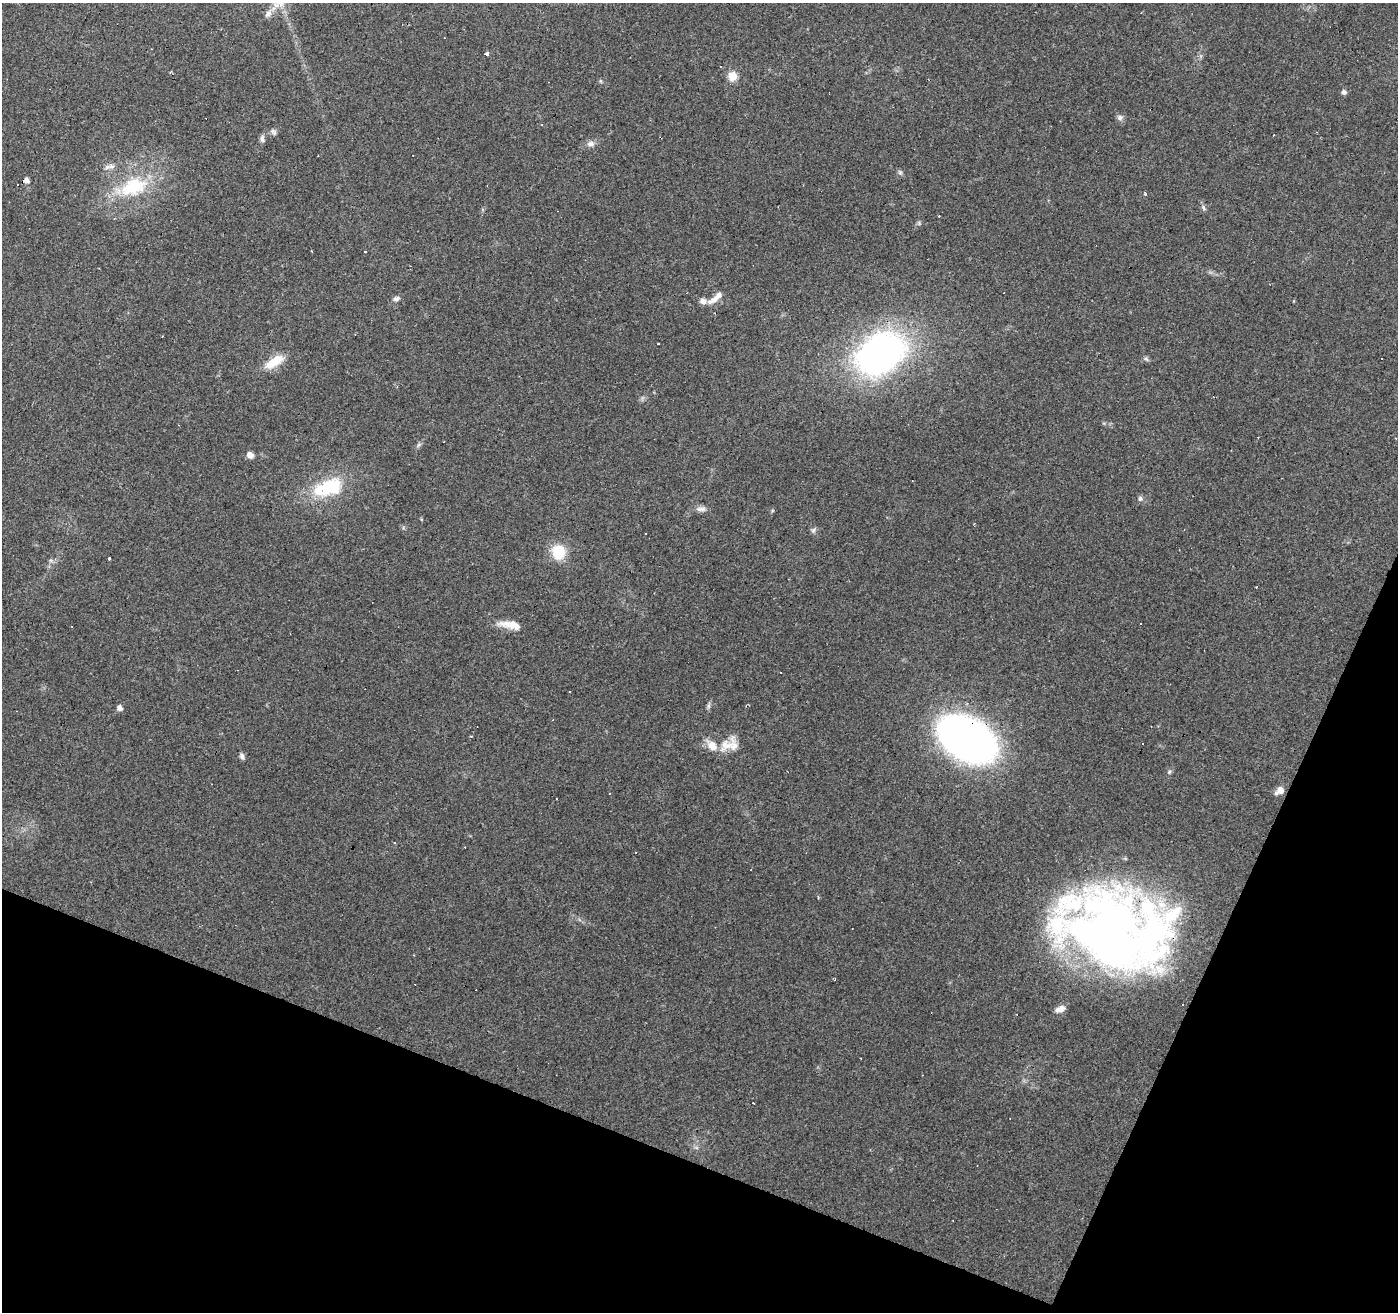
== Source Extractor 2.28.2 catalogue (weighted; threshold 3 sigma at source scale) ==
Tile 15 of 4 x 4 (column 3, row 4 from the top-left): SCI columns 2791-4186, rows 204-1513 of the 5584 x 5711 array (HDU 1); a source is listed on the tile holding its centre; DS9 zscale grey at full resolution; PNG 1400 x 1314 px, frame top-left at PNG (2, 3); no overlay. Shown black and unused: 20% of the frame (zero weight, under 2 of 3 exposures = <1% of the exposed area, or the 3 px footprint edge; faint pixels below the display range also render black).
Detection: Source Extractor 2.28.2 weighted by HDU 2 'WHT'; one run over the whole footprint, this tile lists its part. Background 0.114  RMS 0.0065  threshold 0.029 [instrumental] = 3 sigma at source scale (4.5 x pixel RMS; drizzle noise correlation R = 1.50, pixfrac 1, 0.0396/0.0396 arcsec/px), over >= 5 px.
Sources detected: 79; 1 inside a brighter object's white glare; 22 cosmic-ray / hot-pixel residue — not listed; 5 inside a brighter listed object's ellipse — not listed separately; the other 51 listed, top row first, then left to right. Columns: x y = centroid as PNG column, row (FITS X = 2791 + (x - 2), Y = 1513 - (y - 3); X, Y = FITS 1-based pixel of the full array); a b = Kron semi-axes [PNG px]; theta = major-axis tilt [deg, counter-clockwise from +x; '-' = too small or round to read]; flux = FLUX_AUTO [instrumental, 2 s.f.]
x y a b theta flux
268 14 11 8 50 3.5
486 54 4 3 - 46
732 76 12 10 84 7
600 81 6 4 -71 0.82
1344 92 6 6 - 1.9
1120 117 8 8 - 2.1
273 132 10 6 -49 1.8
262 139 9 6 -81 2.1
590 144 11 7 9 3.3
111 166 10 8 -21 3.1
900 172 7 5 -69 1.4
26 180 6 5 - 3.2
133 187 40 24 24 44
1145 194 4 4 - 1.2
114 219 3 3 - 0.64
919 223 5 5 - 1
365 251 3 3 - 1.2
718 296 21 7 43 5.4
396 299 8 6 23 2.2
703 301 9 7 5 3.1
658 343 3 2 - 0.56
880 354 39 28 33 290
1146 359 8 5 -15 1.5
274 362 28 11 31 13
1396 438 3 2 - 0.77
418 445 9 4 42 1.5
250 455 7 6 - 3.9
328 487 39 20 16 40
1140 498 7 6 - 1.8
701 509 15 7 1 3.3
813 530 8 6 68 1.6
646 533 3 3 - 2.1
558 552 15 13 -79 20
109 558 3 3 - 10
1256 587 2 2 - 0.64
510 625 31 9 -9 9.5
780 672 2 2 - 0.79
569 691 3 2 - 0.52
708 706 8 5 73 1.5
120 708 5 5 - 3.3
553 720 3 2 - 0.43
967 739 40 26 -32 550
725 745 20 15 56 10
242 756 9 5 -67 2.1
1169 772 6 5 - 1.1
1280 791 12 8 34 4.6
557 798 3 3 - 1
1089 931 124 59 -18 290
1060 1009 12 6 24 4.9
753 1103 3 2 - 0.73
696 1147 7 4 -20 1.3
Overlapping masked pixels (flux is a lower limit): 2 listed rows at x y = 967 739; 1089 931
Unlisted compact peaks at least as high as the median listed source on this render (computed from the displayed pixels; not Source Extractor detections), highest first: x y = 1203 207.